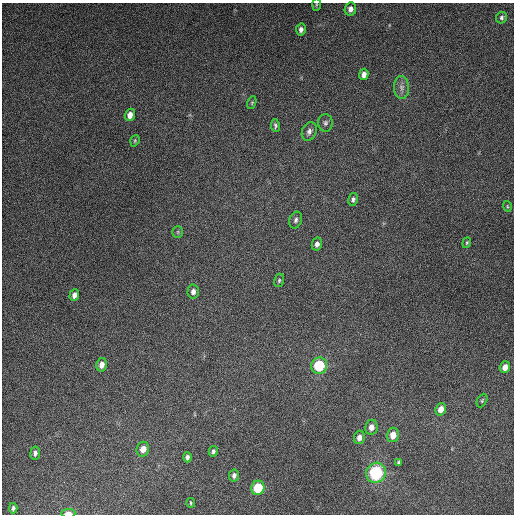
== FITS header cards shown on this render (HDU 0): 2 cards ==
NAXIS1  =                  512
NAXIS2  =                  512

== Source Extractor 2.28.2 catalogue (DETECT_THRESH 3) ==
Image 512 x 512 px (HDU 0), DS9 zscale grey, 1 PNG px = 1 image px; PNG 516 x 516 px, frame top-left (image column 1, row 512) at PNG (2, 3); each listed source drawn as its Kron ellipse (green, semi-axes under 4 px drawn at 4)
Background 5220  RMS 320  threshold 953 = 3 sigma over >= 5 px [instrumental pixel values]
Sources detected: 40; all 40 listed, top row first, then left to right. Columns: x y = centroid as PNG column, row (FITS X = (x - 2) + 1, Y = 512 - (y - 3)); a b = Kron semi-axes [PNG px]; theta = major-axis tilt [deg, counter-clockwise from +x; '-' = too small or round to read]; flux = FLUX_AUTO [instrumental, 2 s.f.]
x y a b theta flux
316 4 6 3 90 2.3e+04
350 9 7 5 79 1.0e+05
502 18 6 5 - 4.4e+04
301 29 6 5 - 7.6e+04
364 74 6 4 81 1.2e+05
401 88 11 7 -89 1.1e+05
252 103 7 4 71 2.7e+04
130 115 6 5 - 1.5e+05
325 123 9 7 88 6.5e+04
275 125 6 4 -80 4.4e+04
309 131 9 7 68 8.6e+04
135 141 6 4 71 2.8e+04
353 199 6 5 - 5.5e+04
507 206 5 3 - 2.3e+04
296 220 9 6 67 6.5e+04
178 232 6 5 - 3.0e+04
467 243 5 4 - 2.8e+04
317 244 6 5 - 8.0e+04
279 280 7 5 74 3.7e+04
193 291 7 6 - 8.8e+04
74 295 6 4 71 1.0e+05
102 365 7 5 79 1.5e+05
319 366 8 7 - 1.1e+06
505 367 6 5 - 1.5e+05
482 401 7 4 63 3.3e+04
441 409 6 5 - 1.8e+05
371 427 7 6 - 1.3e+05
393 435 7 6 - 2.3e+05
359 437 7 5 77 1.2e+05
143 449 7 6 - 1.8e+05
213 451 5 4 - 4.8e+04
35 453 6 5 - 6.9e+04
187 457 5 4 - 6.3e+04
399 462 4 3 - 3.8e+04
376 473 10 10 - 1.7e+06
234 475 6 5 - 6.6e+04
258 488 7 6 - 7.0e+05
191 503 5 3 - 2.2e+04
13 508 5 3 - 4.1e+04
68 513 7 3 0 1.6e+05
At the frame edge (FLAGS 8, measured only in part): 2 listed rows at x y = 316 4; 68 513